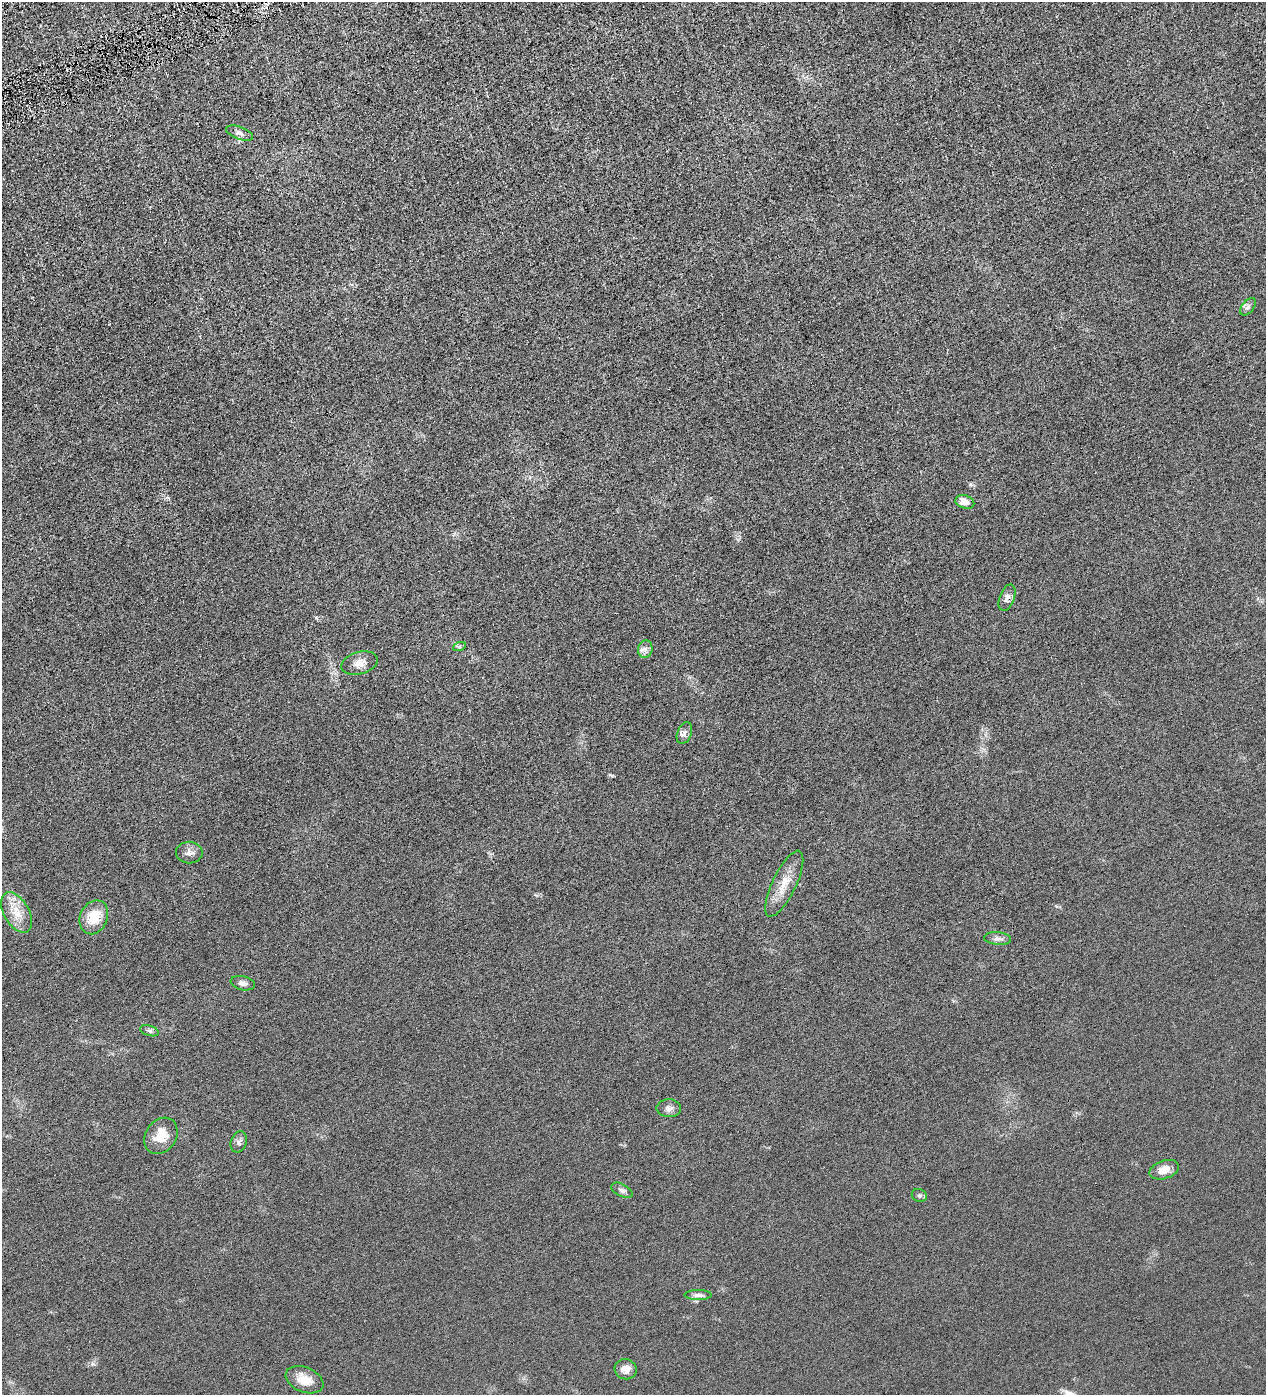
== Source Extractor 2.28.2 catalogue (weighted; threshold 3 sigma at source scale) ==
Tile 11 of 4 x 4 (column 3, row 3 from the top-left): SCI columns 2692-3955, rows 1396-2788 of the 5513 x 5577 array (HDU 1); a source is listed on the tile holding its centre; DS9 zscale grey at full resolution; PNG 1268 x 1397 px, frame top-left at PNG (2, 2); each listed source drawn as its Kron ellipse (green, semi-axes under 4 px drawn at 4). Shown black and unused: <1% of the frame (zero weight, under 4 of 8 exposures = <1% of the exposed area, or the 3 px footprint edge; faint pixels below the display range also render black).
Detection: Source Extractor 2.28.2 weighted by HDU 2 'WHT'; one run over the whole footprint, this tile lists its part. Background 0.0133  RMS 0.0042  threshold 0.0173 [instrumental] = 3 sigma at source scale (4.09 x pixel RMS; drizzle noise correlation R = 1.36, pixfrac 0.8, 0.05/0.05 arcsec/px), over >= 5 px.
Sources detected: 24; all 24 listed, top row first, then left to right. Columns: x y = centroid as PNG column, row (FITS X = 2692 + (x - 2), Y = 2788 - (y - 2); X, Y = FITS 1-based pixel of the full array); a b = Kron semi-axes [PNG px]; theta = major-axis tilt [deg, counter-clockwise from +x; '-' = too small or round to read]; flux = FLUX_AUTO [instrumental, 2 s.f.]
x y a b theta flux
240 133 14 6 -20 1.4
1248 307 10 6 52 1.1
965 502 9 6 -16 3.1
1007 598 14 7 70 1.9
459 647 6 4 19 0.58
645 649 9 7 82 1.5
360 663 18 11 16 3.4
684 733 11 7 69 1.5
189 852 13 11 -1 2.1
784 884 36 12 64 6.7
17 912 22 12 -60 6.3
94 917 17 13 67 8.7
998 938 13 6 -5 1.5
243 983 12 7 -12 1.5
149 1031 10 5 -17 0.89
669 1108 12 9 -1 1.8
161 1136 19 15 55 6.6
239 1142 11 8 69 1.4
1164 1170 15 9 19 4.1
622 1190 11 6 -27 1.2
919 1195 7 6 - 0.91
698 1295 13 5 0 1.4
626 1369 11 10 - 3.4
304 1380 19 12 -22 5.5